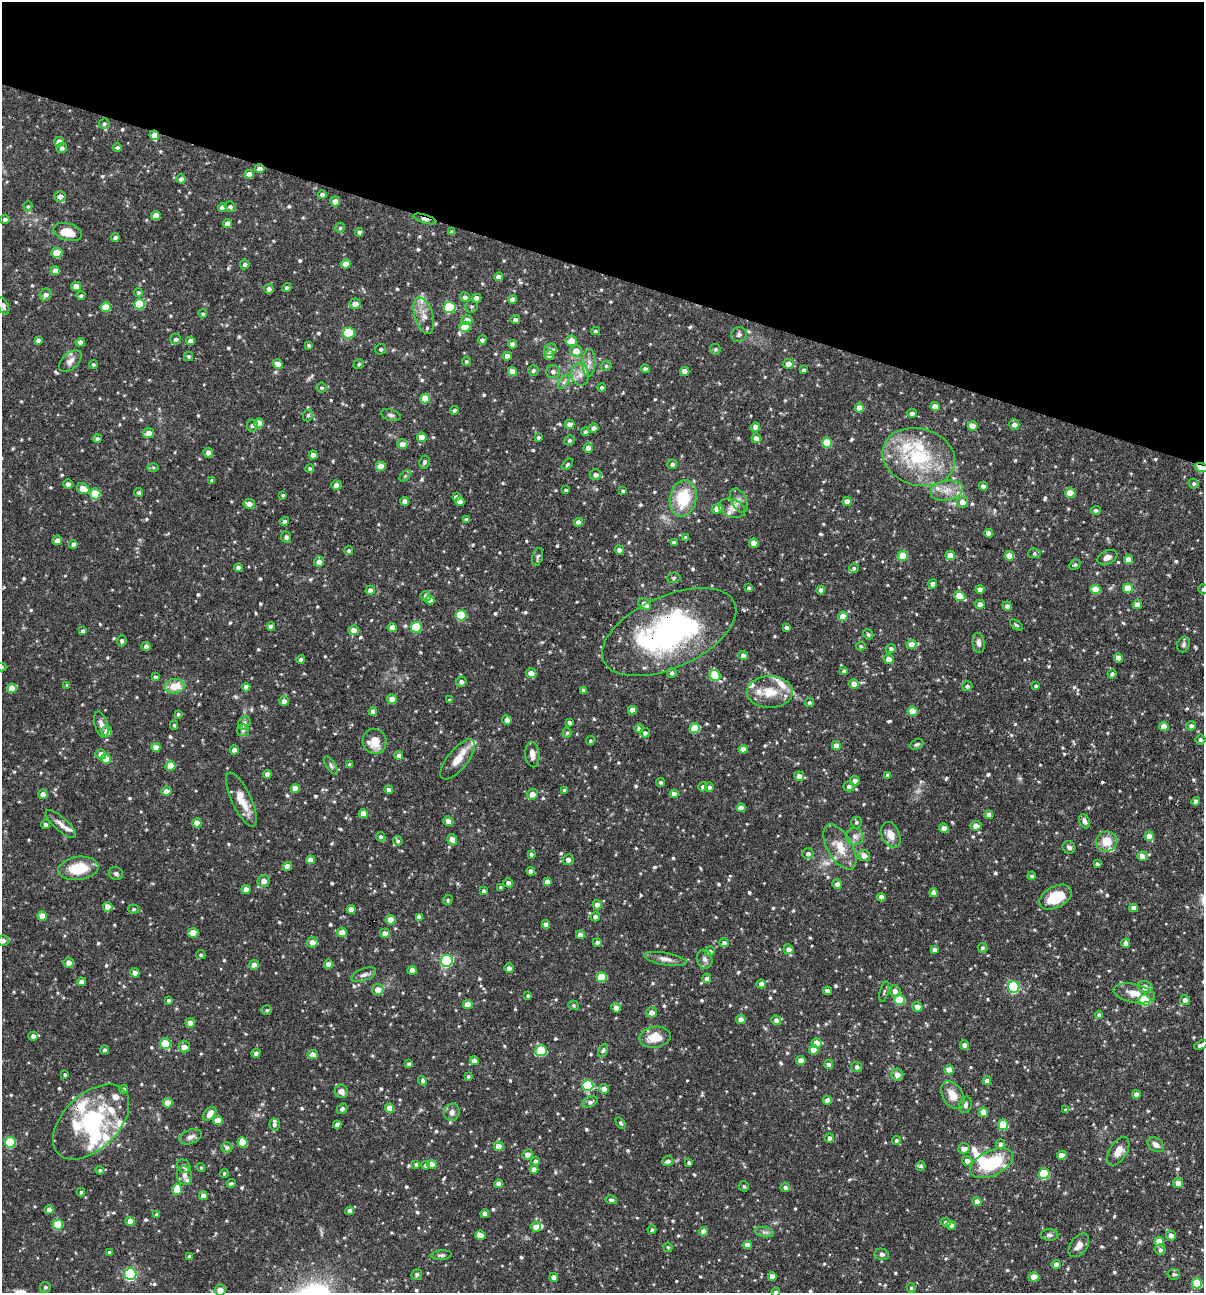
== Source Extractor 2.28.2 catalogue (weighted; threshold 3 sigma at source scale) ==
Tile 2 of 4 x 4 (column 2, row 1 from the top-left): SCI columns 1327-2528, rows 3874-5164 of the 5181 x 5164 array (HDU 1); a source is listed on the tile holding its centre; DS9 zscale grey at full resolution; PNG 1206 x 1295 px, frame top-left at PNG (2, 2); each listed source drawn as its Kron ellipse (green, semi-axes under 4 px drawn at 4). Shown black and unused: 21% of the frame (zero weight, under 3 of 4 exposures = <1% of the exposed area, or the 3 px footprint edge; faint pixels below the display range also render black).
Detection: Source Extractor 2.28.2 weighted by HDU 2 'WHT'; one run over the whole footprint, this tile lists its part. Background 0.0992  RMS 0.0039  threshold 0.0176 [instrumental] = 3 sigma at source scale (4.5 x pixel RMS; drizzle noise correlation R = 1.50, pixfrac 1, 0.05/0.05 arcsec/px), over >= 5 px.
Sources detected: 758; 1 too faint to see at this stretch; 2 inside a brighter object's white glare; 1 cosmic-ray / hot-pixel residue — neither listed nor drawn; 33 inside a brighter listed object's ellipse — not listed separately; of the other 721, all 500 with FLUX_AUTO >= 0.568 (the completeness limit of this list) listed and drawn (221 fainter detections not listed), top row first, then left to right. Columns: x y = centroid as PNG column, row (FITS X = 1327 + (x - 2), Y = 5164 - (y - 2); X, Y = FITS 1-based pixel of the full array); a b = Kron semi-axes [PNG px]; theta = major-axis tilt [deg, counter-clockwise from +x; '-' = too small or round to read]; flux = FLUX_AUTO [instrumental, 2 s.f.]
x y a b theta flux
104 124 5 5 - 0.85
154 135 5 4 - 4.2
59 142 5 4 - 3.3
62 148 5 5 - 1
117 148 4 4 - 0.89
259 169 5 4 - 1.7
249 174 4 4 - 3
181 179 5 4 - 1.3
322 195 4 4 - 1.4
60 196 5 5 - 2.5
335 201 5 5 - 2.7
28 206 5 4 - 0.57
223 207 4 4 - 1.8
230 207 6 5 - 1
156 215 5 4 - 3.3
5 219 5 4 - 0.95
425 219 12 4 -16 2.1
227 224 4 4 - 2.8
340 228 5 4 - 0.63
68 232 15 8 -17 6.8
359 232 4 4 - 1
452 232 4 4 - 1.2
115 237 4 3 - 1
57 253 5 5 - 6.6
245 264 5 5 - 0.96
346 264 5 4 - 3.7
55 271 5 4 - 2.6
499 277 4 4 - 2.6
76 287 5 4 - 3.7
287 288 5 4 - 0.83
269 289 5 5 - 1.5
138 292 4 4 - 0.64
46 295 6 5 - 1.5
81 296 4 4 - 0.86
465 297 5 5 - 1.2
476 298 4 4 - 3.3
512 299 4 4 - 2.3
139 304 5 5 - 12
355 304 5 5 - 3
3 306 9 5 -64 1.3
471 306 6 6 - 0.83
106 307 5 4 - 6.6
450 307 6 5 - 31
203 314 4 4 - 0.6
424 316 19 9 -72 4.3
515 319 5 4 - 1.1
467 320 5 5 - 3.2
465 327 5 5 - 10
596 331 4 3 - 0.64
349 333 6 5 - 17
739 334 8 7 - 1.3
176 339 5 5 - 1.1
38 340 4 4 - 1.1
482 340 4 4 - 1.1
190 341 4 4 - 2.3
571 341 6 5 - 4.7
80 342 4 4 - 1.9
512 344 4 4 - 2.4
309 345 3 3 - 0.61
381 349 6 5 - 0.83
715 349 5 5 - 0.77
550 350 6 6 - 0.93
576 351 6 5 - 4.7
549 355 5 5 - 2.5
189 356 5 4 - 0.74
507 356 4 4 - 2.4
70 361 13 8 43 2.1
466 362 4 4 - 0.63
589 363 14 6 87 2.4
278 364 5 4 - 2.5
359 364 5 4 - 0.62
788 364 5 5 - 2.7
93 365 4 4 - 0.59
606 366 5 5 - 0.65
645 369 4 4 - 1
533 370 5 5 - 0.86
804 370 3 3 - 0.94
553 371 7 6 - 1.2
685 371 5 4 - 3.2
513 372 5 4 - 3.1
580 374 11 8 -80 2.9
564 382 8 4 53 0.9
602 387 4 4 - 0.58
322 388 5 5 - 0.7
425 399 5 5 - 6.9
935 407 5 4 - 4.2
859 408 4 4 - 3.9
454 410 4 4 - 0.66
912 413 4 4 - 1.2
308 415 6 4 72 0.71
391 415 10 5 -16 0.95
259 423 5 5 - 5.9
570 424 5 4 - 2.3
1014 424 5 5 - 1.9
252 426 6 5 - 0.84
973 426 5 4 - 4.1
755 427 5 4 - 2.6
594 428 5 4 - 1.8
585 432 4 4 - 1
148 433 5 5 - 2.6
422 437 5 4 - 4
538 437 3 3 - 0.6
756 438 5 4 - 2.6
97 439 4 4 - 1.1
569 440 5 5 - 0.83
827 443 5 5 - 12
402 444 5 5 - 3.1
588 448 5 4 - 2.9
208 453 5 4 - 2.4
313 455 4 4 - 2.5
919 457 37 28 -16 30
424 462 6 5 - 0.92
567 464 7 4 46 0.66
672 464 5 4 - 0.87
381 466 5 5 - 5.1
153 467 6 4 0 0.61
1201 467 6 4 -18 14
310 468 4 4 - 0.67
595 475 6 5 - 1.4
405 476 6 4 45 0.57
212 480 4 4 - 0.59
68 484 4 4 - 1.2
1194 484 5 4 - 0.68
336 485 5 4 - 2
983 486 4 4 - 1.4
83 488 6 5 - 4.5
565 490 3 3 - 0.58
947 490 16 9 10 4.6
623 491 3 3 - 0.7
139 493 5 4 - 0.82
1070 493 5 5 - 7.6
95 494 5 5 - 11
283 495 3 3 - 0.58
456 497 4 4 - 1.4
683 498 18 13 78 15
739 500 13 7 -64 2.1
405 501 4 4 - 2
460 501 5 4 - 2.5
847 502 4 4 - 3.4
962 502 6 5 - 2.8
249 504 6 5 - 2.1
732 508 14 9 -19 3
717 509 5 5 - 4.3
1096 510 5 4 - 0.99
467 520 4 4 - 1
284 521 5 4 - 1
578 522 4 4 - 2.5
989 533 4 4 - 2.6
286 537 6 5 - 0.88
686 538 4 4 - 1.4
57 540 5 4 - 1.9
674 543 4 4 - 1.2
754 543 5 4 - 3.3
73 544 4 4 - 1.4
619 550 5 4 - 1.8
349 551 4 4 - 0.75
1034 553 6 5 - 0.69
950 555 5 4 - 4
903 556 5 5 - 7.3
1009 556 5 4 - 4.9
537 557 9 5 74 0.93
1107 557 10 6 25 2.2
1128 560 4 4 - 4.1
319 562 5 5 - 2.1
1075 565 6 4 47 0.62
238 568 4 4 - 1.2
854 568 5 4 - 0.73
674 578 6 5 - 0.76
933 584 5 4 - 2.3
749 588 4 4 - 0.9
1128 588 5 5 - 6.4
980 589 4 4 - 2.4
1095 589 5 5 - 8.2
1203 589 5 5 - 0.75
370 590 4 4 - 2.3
821 590 4 4 - 1.9
426 596 5 5 - 1.2
960 596 6 4 -29 8.8
430 600 4 4 - 2.5
645 604 7 5 -36 3.5
980 604 5 4 - 2.2
1137 604 4 4 - 2.7
1007 606 5 4 - 1.4
461 615 5 5 - 19
843 616 4 4 - 5.3
1016 625 7 3 -37 0.58
271 626 4 4 - 1.4
392 627 4 4 - 3.3
416 627 5 5 - 16
787 628 4 4 - 1.2
354 630 5 5 - 2.9
83 631 4 4 - 1.1
669 632 72 36 24 90
868 634 5 4 - 0.78
122 641 6 5 - 0.99
978 643 10 6 -82 1.5
912 644 5 4 - 5.1
1183 644 8 6 68 0.97
146 646 4 4 - 1.5
861 646 5 4 - 0.61
891 649 5 4 - 1
743 655 4 4 - 2
1118 658 4 4 - 3.3
301 659 4 4 - 1.3
888 659 5 5 - 3
2 667 5 4 - 0.58
844 671 4 4 - 1.4
531 673 5 5 - 2.7
672 673 5 4 - 1.1
1112 674 4 4 - 0.95
715 675 6 5 - 17
155 677 3 3 - 0.74
461 682 5 5 - 1.6
854 684 5 4 - 2.9
67 685 4 4 - 0.74
174 686 10 7 7 7.5
967 686 5 5 - 1
1036 686 4 4 - 0.8
246 687 4 4 - 2.4
12 688 5 4 - 5.1
583 690 4 3 - 1.1
770 692 23 16 0 8.8
392 699 5 5 - 3.1
449 700 4 4 - 0.65
284 701 4 4 - 2.1
809 703 4 4 - 0.91
632 710 4 4 - 2.7
373 711 4 4 - 1.9
912 711 5 4 - 6.8
178 714 4 4 - 0.6
507 720 5 4 - 1.4
569 722 4 3 - 0.94
244 723 7 6 - 1.1
101 724 13 6 -74 2.1
174 725 4 4 - 0.66
1164 726 5 4 - 4.4
1191 726 4 4 - 1.3
695 728 5 5 - 11
639 729 5 4 - 0.96
243 730 6 6 - 0.84
107 731 5 5 - 2.8
567 733 5 4 - 0.67
645 733 4 4 - 1.2
1201 740 5 5 - 1
374 741 13 12 - 6.7
590 741 4 4 - 0.59
917 744 7 4 25 0.71
836 745 4 4 - 2.5
156 747 4 4 - 3.1
743 749 4 4 - 2.6
234 750 4 4 - 1.8
101 754 5 5 - 2.7
399 755 4 4 - 1.8
532 755 13 7 -85 2.4
106 759 5 4 - 5.5
458 759 24 10 51 5.5
331 765 10 4 -57 0.91
350 765 4 3 - 0.97
170 766 5 4 - 6.1
267 774 4 4 - 2.3
887 775 4 3 - 0.73
799 776 5 4 - 2.6
855 781 5 4 - 2.5
661 782 5 4 - 0.87
849 786 5 5 - 1.2
703 787 4 4 - 0.87
709 787 5 4 - 0.92
295 789 4 4 - 3.9
389 790 4 4 - 1.4
564 790 4 4 - 0.71
166 791 5 4 - 2.5
43 794 4 4 - 2.2
532 794 6 5 - 3.2
674 794 4 4 - 2.8
241 800 29 9 -65 6.8
1196 801 4 4 - 2
741 808 4 4 - 3.4
363 814 4 4 - 4
989 815 4 4 - 1.8
448 821 5 4 - 2.8
1085 821 7 5 -66 1.4
856 822 6 5 - 0.65
197 823 4 4 - 4.2
45 824 5 4 - 1.1
61 824 19 6 -42 2.6
976 826 5 5 - 2.8
944 828 5 4 - 2.1
891 835 13 9 -66 3.9
855 836 9 8 - 2
1149 836 4 4 - 4.7
381 837 5 4 - 0.73
452 839 5 5 - 2.9
398 841 5 4 - 0.78
1107 842 11 10 - 6.3
840 847 25 12 -60 7.6
1069 847 7 6 - 1.1
531 854 4 4 - 0.72
808 854 5 5 - 1.4
864 855 6 5 - 3
1142 856 5 4 - 2.8
310 860 4 4 - 3.1
568 860 5 5 - 1.7
1097 864 4 3 - 0.82
287 866 4 4 - 3
78 868 20 11 8 12
531 871 4 4 - 1.8
116 874 7 6 - 0.91
1032 876 4 4 - 0.74
264 881 6 6 - 2.3
547 881 4 4 - 2.1
508 883 5 4 - 1.7
837 884 5 5 - 1.7
501 887 3 3 - 0.74
246 889 4 4 - 3.1
484 891 4 4 - 1.4
933 893 4 4 - 2.4
881 897 4 4 - 2.4
1056 897 17 10 27 12
448 900 5 4 - 0.57
597 905 5 4 - 2.7
108 907 5 4 - 4
1134 908 4 4 - 2.7
134 909 5 4 - 0.73
351 909 4 4 - 2.8
42 916 4 4 - 3.5
419 917 4 4 - 2
595 917 4 4 - 1.3
391 920 5 4 - 4.9
546 924 4 4 - 2.1
342 932 5 5 - 3.6
193 933 5 4 - 6.3
385 933 5 4 - 2.7
580 935 4 4 - 2.6
3 941 5 5 - 1.5
312 942 5 5 - 2.9
597 942 4 4 - 1.2
724 943 5 4 - 1.2
1126 943 5 4 - 1.9
982 948 5 4 - 0.72
789 949 5 4 - 2
934 950 4 4 - 1.8
710 951 5 5 - 1.2
201 955 5 4 - 0.62
665 959 21 6 -10 2.5
705 959 9 7 -71 1.5
447 961 6 6 - 39
69 962 5 5 - 2.5
329 964 4 4 - 2.4
254 965 5 4 - 2.8
509 968 4 4 - 1.7
412 970 4 4 - 3.1
135 973 5 4 - 1.8
364 975 13 6 21 1.6
602 977 5 5 - 12
707 978 5 4 - 1.5
81 982 4 4 - 2.4
761 984 4 4 - 2.4
1014 987 6 5 - 33
1145 987 7 6 - 3.2
378 990 6 5 - 3.3
827 991 4 4 - 2
895 991 6 5 - 2.4
884 992 10 3 76 0.74
1134 993 21 9 -11 5.2
528 996 3 3 - 0.64
169 1000 4 4 - 0.74
900 1000 5 5 - 15
1145 1000 6 5 - 27
1185 1000 5 5 - 1.5
468 1005 5 4 - 4.8
574 1005 5 4 - 0.63
917 1007 5 5 - 2.6
616 1008 5 4 - 3
267 1010 5 4 - 0.59
651 1012 5 5 - 2.7
1099 1015 4 4 - 1.1
741 1020 5 4 - 2.9
776 1020 5 4 - 2.2
190 1023 5 4 - 2.5
33 1036 4 4 - 1.7
655 1037 16 10 10 6.9
817 1043 5 5 - 4.7
165 1044 5 5 - 12
964 1045 5 4 - 1.4
1201 1045 7 3 24 1.5
184 1047 6 5 - 2.9
105 1050 4 4 - 0.89
603 1050 7 4 62 0.7
814 1050 5 4 - 5.9
541 1051 6 5 - 19
256 1053 4 4 - 1.5
313 1055 5 4 - 3.6
801 1060 4 4 - 3.4
474 1061 4 4 - 2.2
409 1064 4 4 - 1.1
829 1064 4 4 - 1.7
857 1067 5 5 - 1.2
949 1070 5 4 - 5.4
65 1075 4 4 - 0.64
897 1075 6 6 - 2.6
468 1076 4 3 - 0.7
423 1081 5 4 - 0.8
987 1081 4 4 - 2.4
588 1085 5 5 - 31
123 1089 4 4 - 1
604 1089 5 4 - 2.2
341 1091 7 6 - 2.3
1136 1094 4 4 - 2.8
953 1095 15 10 -57 4.9
827 1100 4 4 - 2.7
590 1102 8 5 24 1.1
168 1103 5 4 - 5.5
965 1105 8 6 78 1.2
389 1108 5 4 - 5.3
342 1109 5 5 - 0.88
1065 1110 4 4 - 0.72
452 1112 8 7 - 1.8
984 1112 5 4 - 4.4
210 1114 8 5 50 3.7
218 1121 5 4 - 6
91 1122 46 27 44 37
621 1123 6 4 -59 0.76
274 1125 6 5 - 1.1
337 1125 4 4 - 1.4
1003 1125 5 5 - 12
191 1137 12 7 21 1.7
830 1138 4 4 - 1.6
896 1140 4 4 - 0.77
10 1142 5 5 - 22
242 1142 5 5 - 8.6
1000 1144 4 4 - 1.5
1156 1145 9 6 -38 2.1
499 1146 5 4 - 3.8
227 1147 5 5 - 1.1
964 1149 6 5 - 2.6
1118 1151 16 8 57 3.4
528 1154 5 4 - 2.8
1062 1155 5 4 - 2.9
536 1161 4 4 - 1.1
668 1161 5 5 - 1.1
967 1161 5 5 - 2
689 1163 4 3 - 0.97
992 1163 23 12 25 21
416 1164 4 4 - 0.7
432 1164 5 4 - 3
426 1165 4 4 - 1.1
184 1166 7 6 - 0.91
921 1166 5 4 - 0.76
201 1168 4 3 - 0.59
534 1169 4 4 - 2.5
100 1170 4 4 - 0.57
224 1173 4 4 - 0.62
1044 1174 5 5 - 21
184 1176 9 7 -77 1.7
231 1183 5 3 - 0.57
1178 1183 5 5 - 2.6
499 1184 4 4 - 2.6
744 1186 5 5 - 0.71
785 1187 5 4 - 1.1
177 1189 5 4 - 7.8
81 1192 4 3 - 0.59
203 1196 4 4 - 2.5
611 1200 6 4 -12 0.9
977 1201 4 4 - 2.6
49 1210 4 4 - 2.6
350 1211 4 4 - 2.3
485 1213 4 4 - 2.3
157 1215 4 4 - 0.76
130 1221 5 4 - 3
946 1222 5 4 - 1
58 1225 5 5 - 12
951 1225 5 4 - 1.7
536 1227 5 5 - 2.8
652 1230 4 4 - 0.73
703 1231 4 4 - 2.6
764 1232 10 5 -11 1.1
480 1235 5 4 - 2.7
1049 1235 9 6 0 1
1171 1235 5 5 - 2.3
1159 1241 5 5 - 5.5
747 1245 4 4 - 2.7
1079 1245 13 8 53 2.8
668 1247 4 4 - 0.58
1160 1250 5 5 - 1.2
109 1252 3 3 - 0.71
882 1254 7 5 -13 1.1
441 1255 10 4 5 0.94
189 1257 4 3 - 0.99
1056 1264 4 4 - 2.4
130 1274 6 5 - 53
417 1274 5 5 - 0.69
1174 1274 6 5 - 0.92
772 1276 4 4 - 2.7
554 1277 4 4 - 2.9
1034 1277 5 4 - 6.2
1197 1283 5 5 - 15
45 1287 5 5 - 0.82
911 1288 4 4 - 0.68
220 1290 6 5 - 3.3
776 1292 4 4 - 1.4
Overlapping masked pixels (flux is a lower limit): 7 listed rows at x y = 154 135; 259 169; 60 196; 425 219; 1201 467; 669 632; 91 1122
Isophote crosses this tile's border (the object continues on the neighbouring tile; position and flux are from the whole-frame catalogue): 8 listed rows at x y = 3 306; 1201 467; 1203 589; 2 667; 3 941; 1201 1045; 220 1290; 776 1292